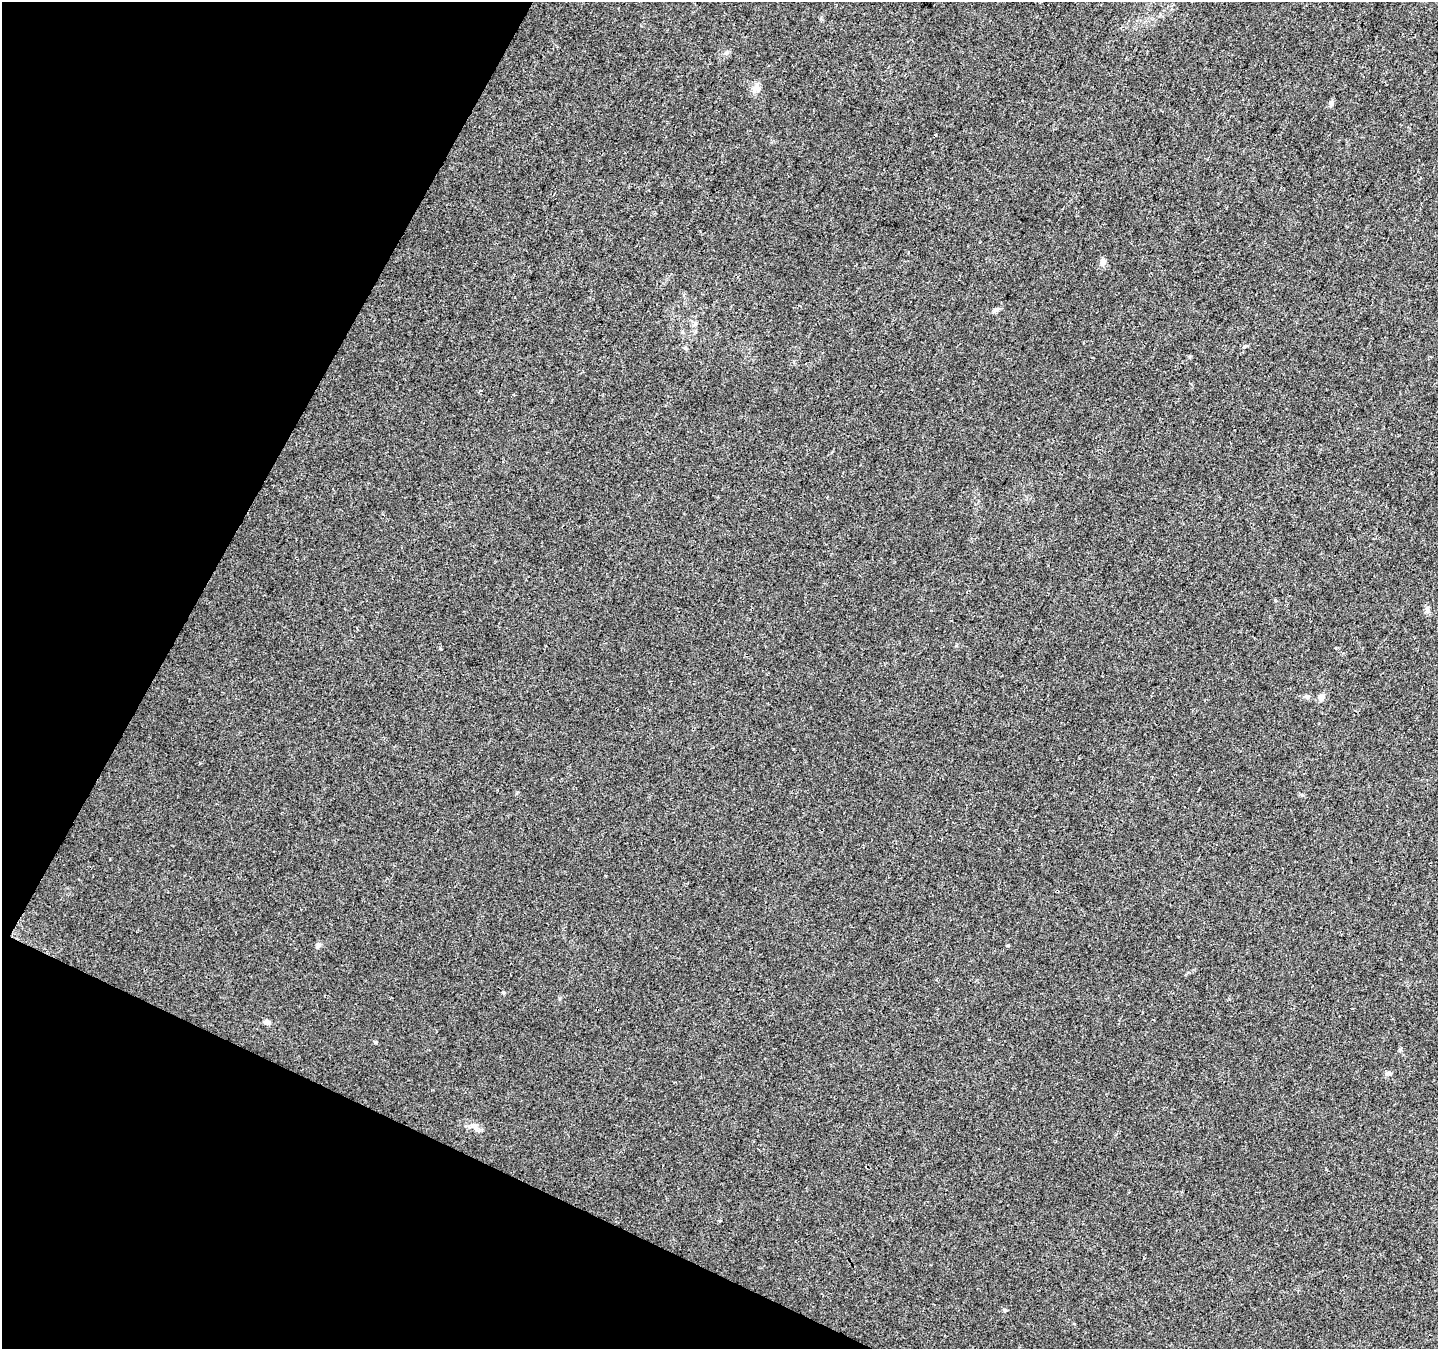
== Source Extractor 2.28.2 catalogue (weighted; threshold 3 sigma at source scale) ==
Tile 9 of 4 x 4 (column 1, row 3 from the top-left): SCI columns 9-1444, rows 1614-2960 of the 5754 x 5853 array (HDU 1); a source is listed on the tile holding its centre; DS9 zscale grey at full resolution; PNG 1440 x 1351 px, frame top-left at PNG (2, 2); no overlay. Shown black and unused: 22% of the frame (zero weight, under 3 of 4 exposures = <1% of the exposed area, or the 3 px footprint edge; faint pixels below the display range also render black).
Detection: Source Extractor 2.28.2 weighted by HDU 2 'WHT'; one run over the whole footprint, this tile lists its part. Background 0.0217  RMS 0.0038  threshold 0.0172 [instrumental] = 3 sigma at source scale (4.5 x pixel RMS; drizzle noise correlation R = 1.50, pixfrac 1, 0.0396/0.0396 arcsec/px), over >= 5 px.
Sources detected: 13; all 13 listed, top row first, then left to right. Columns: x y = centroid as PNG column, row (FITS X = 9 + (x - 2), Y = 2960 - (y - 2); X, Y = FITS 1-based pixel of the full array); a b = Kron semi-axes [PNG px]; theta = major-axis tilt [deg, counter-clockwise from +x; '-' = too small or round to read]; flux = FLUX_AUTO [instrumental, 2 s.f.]
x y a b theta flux
757 87 9 7 -80 1.7
1331 103 9 6 80 0.97
1103 262 9 7 74 1.4
995 310 8 6 17 0.93
695 324 6 5 - 0.75
1427 610 10 6 -83 1.2
1306 696 9 5 0 0.95
1321 697 6 6 - 2.5
318 945 7 6 - 0.93
267 1022 8 6 8 1.2
1388 1073 9 5 4 0.84
476 1127 13 5 -67 1.6
1005 1310 5 4 - 0.49
Unlisted compact peaks at least as high as the median listed source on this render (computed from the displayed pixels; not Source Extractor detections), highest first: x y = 1008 945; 375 1042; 504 993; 1302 795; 517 792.